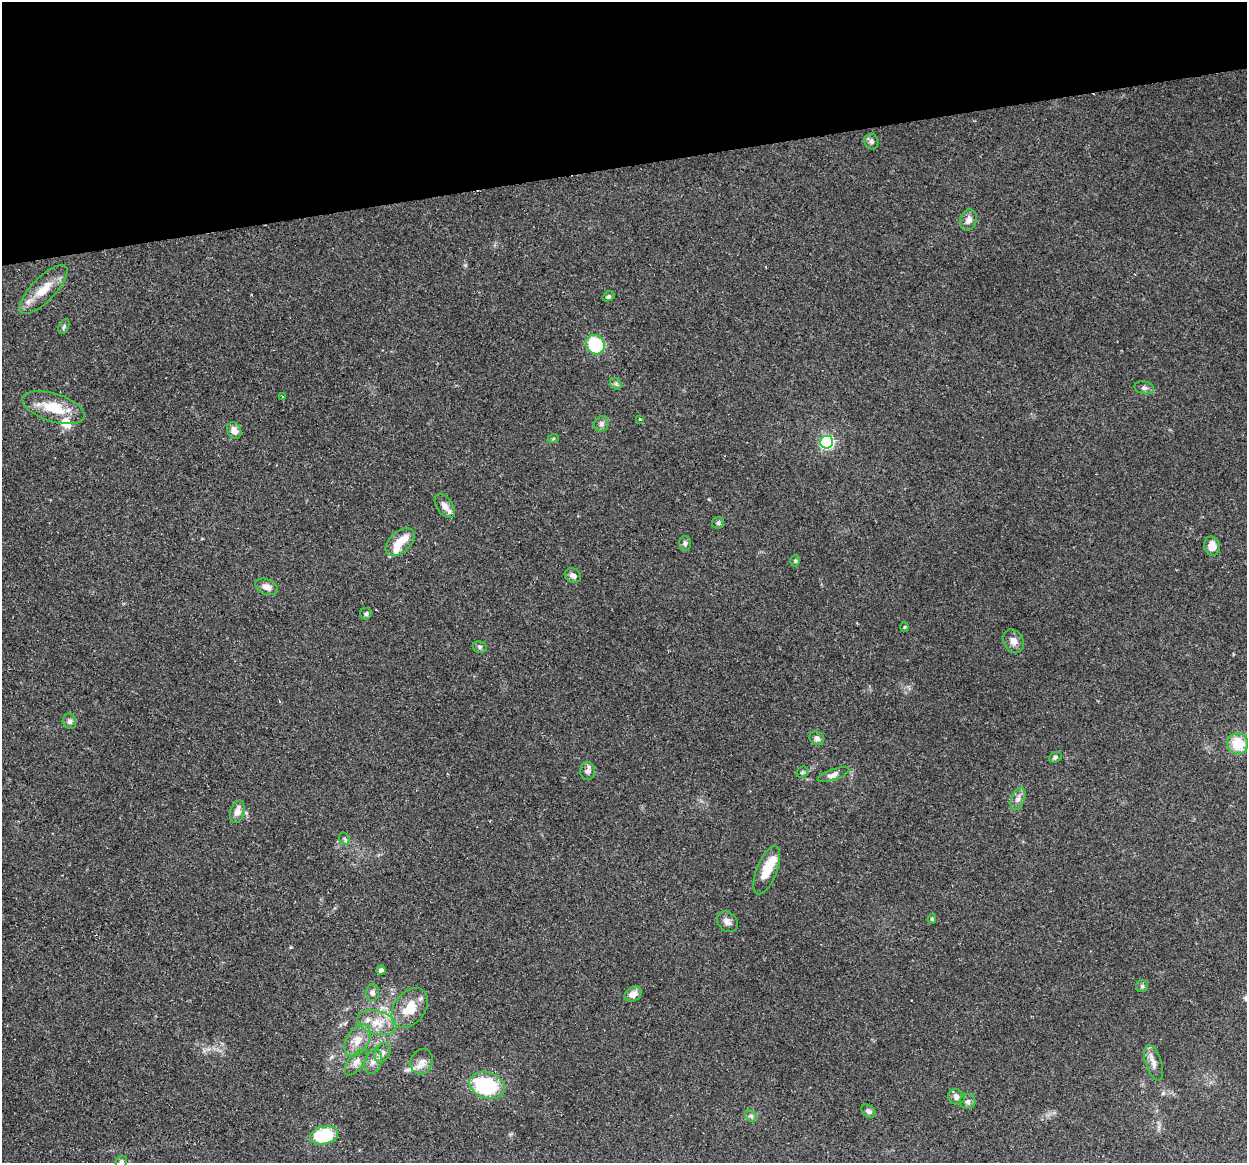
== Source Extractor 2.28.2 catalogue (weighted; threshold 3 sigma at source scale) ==
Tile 3 of 4 x 4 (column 3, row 1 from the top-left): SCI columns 2489-3733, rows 3567-4727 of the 4977 x 4761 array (HDU 1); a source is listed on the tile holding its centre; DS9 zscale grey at full resolution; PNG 1249 x 1165 px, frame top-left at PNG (2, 2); each listed source drawn as its Kron ellipse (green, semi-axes under 4 px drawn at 4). Shown black and unused: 14% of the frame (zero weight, under 2 of 3 exposures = <1% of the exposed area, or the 3 px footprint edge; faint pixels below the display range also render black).
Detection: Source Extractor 2.28.2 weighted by HDU 2 'WHT'; one run over the whole footprint, this tile lists its part. Background 0.148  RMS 0.0061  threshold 0.0276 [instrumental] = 3 sigma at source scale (4.5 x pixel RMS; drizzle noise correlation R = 1.50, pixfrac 1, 0.0396/0.0396 arcsec/px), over >= 5 px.
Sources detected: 67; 1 inside a brighter object's white glare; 1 cosmic-ray / hot-pixel residue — neither listed nor drawn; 6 inside a brighter listed object's ellipse — not listed separately; the other 59 listed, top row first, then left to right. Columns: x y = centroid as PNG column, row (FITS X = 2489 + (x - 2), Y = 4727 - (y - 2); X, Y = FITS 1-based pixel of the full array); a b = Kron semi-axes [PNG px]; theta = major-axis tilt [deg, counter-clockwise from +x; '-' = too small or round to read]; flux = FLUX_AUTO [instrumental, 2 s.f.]
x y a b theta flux
871 142 8 7 - 1.7
968 220 11 8 71 3.9
44 289 32 12 46 13
608 296 6 4 32 1.4
64 327 8 5 64 1.1
595 345 10 9 - 34
616 384 6 5 - 1.2
1144 388 10 6 -12 2
283 397 3 2 - 0.59
54 408 32 14 -18 18
640 419 3 3 - 0.93
601 424 8 7 - 2.1
234 431 8 6 -66 5.1
553 439 6 3 20 0.72
827 442 6 6 - 93
445 506 13 8 -56 4.4
718 523 6 6 - 1.1
400 542 17 10 43 8.6
685 543 8 6 -88 1.6
1212 546 9 8 - 7.1
795 561 6 5 - 0.93
573 575 8 7 - 2.5
267 587 12 7 -23 3.5
366 614 6 5 - 1.3
904 627 5 3 - 0.69
1013 641 12 9 -60 4.1
480 647 7 5 -14 1.4
69 721 8 6 -67 2
817 738 7 6 - 2.1
1238 744 10 10 - 16
1055 757 7 5 23 1.1
587 771 9 7 88 2.5
802 772 6 5 - 1
834 774 17 5 19 2.6
1018 799 12 6 68 3
237 812 11 7 73 4.3
344 838 6 5 - 1
767 870 25 10 68 11
932 919 5 4 - 0.87
727 922 11 9 -42 3
381 970 4 4 - 2.3
1142 986 6 6 - 1.4
373 993 8 6 84 2.1
633 994 9 7 30 4.4
410 1008 22 15 53 14
377 1023 20 12 -16 10
358 1040 17 11 59 7.7
382 1053 10 7 62 2.9
356 1062 15 7 51 3.8
373 1062 12 8 70 3.7
422 1062 13 11 67 4.6
1154 1063 18 8 -73 4.7
487 1085 18 13 -19 47
956 1097 8 7 - 3.2
968 1102 7 7 - 2.1
869 1111 8 5 -36 1.9
751 1116 7 5 -45 1.3
324 1135 14 8 14 37
121 1162 6 5 - 1.3
Isophote crosses this tile's border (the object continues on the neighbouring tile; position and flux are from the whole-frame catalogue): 1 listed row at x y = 121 1162